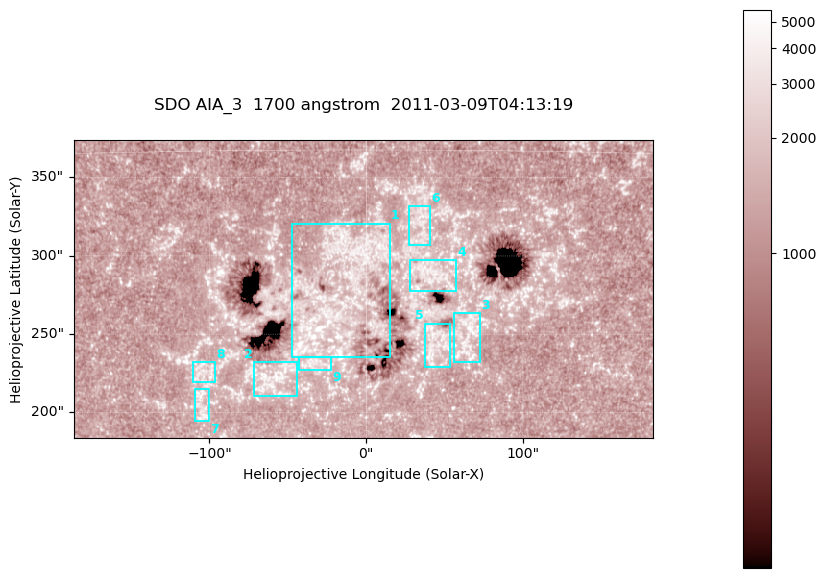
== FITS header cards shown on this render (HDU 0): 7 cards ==
TELESCOP= 'SDO     '           /
INSTRUME= 'AIA_3   '           /
WAVELNTH=                 1700 /
WAVEUNIT= 'angstrom'           /
DATE-OBS= '2011-03-09T04:13:19.711' /
CTYPE1  = 'HPLN-TAN'           /
CTYPE2  = 'HPLT-TAN'           /

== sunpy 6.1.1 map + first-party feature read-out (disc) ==
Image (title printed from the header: SDO AIA_3  1700 angstrom  2011-03-09T04:13:19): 603 x 310 px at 0.613 arcsec/px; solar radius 966 arcsec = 1577 px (partial field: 2.4% of the solar disc is inside the frame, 100% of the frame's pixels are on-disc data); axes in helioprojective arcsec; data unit not stated in the header (colour bar unlabelled)
Pointing: header CRPIX1/2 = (2053.97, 2042.58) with CRVAL1/2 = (0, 0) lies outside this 603 x 310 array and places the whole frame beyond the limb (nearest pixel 1.43 R_sun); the SolarSoft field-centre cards XCEN/YCEN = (-1.901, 278.9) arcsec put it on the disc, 1792 arcsec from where CRPIX/CRVAL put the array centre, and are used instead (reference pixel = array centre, CRVAL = XCEN/YCEN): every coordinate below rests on XCEN/YCEN
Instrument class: DISC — disc imager (sunpy class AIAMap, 1700 A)
Bright regions (active regions / flare kernels): reference = the on-disc median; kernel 5 px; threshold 5 sigma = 1580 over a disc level ~1302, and >= 1.15x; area >= 186 px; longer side >= 4 px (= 2.5 arcsec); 9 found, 9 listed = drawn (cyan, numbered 1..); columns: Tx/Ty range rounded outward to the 2 arcsec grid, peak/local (2 s.f.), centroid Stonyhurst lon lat
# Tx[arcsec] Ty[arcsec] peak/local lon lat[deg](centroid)
1 -48..16 234..322 3.6 -1 +10
2 -72..-44 210..232 3.7 -3 +6
3 56..74 232..264 3.7 +4 +8
4 28..58 276..298 3.1 +3 +10
5 36..54 228..258 3.3 +3 +7
6 26..42 306..332 2.8 +2 +12
7 -110..-100 194..216 3.4 -6 +5
8 -112..-96 218..232 2.8 -6 +6
9 -44..-22 226..236 3 -2 +7